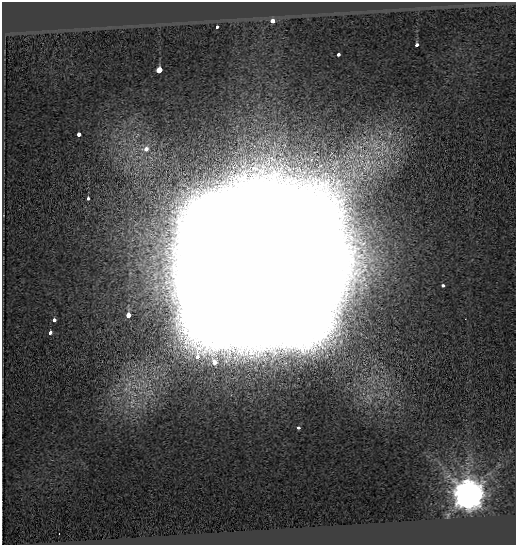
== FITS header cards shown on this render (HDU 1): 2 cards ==
NAXIS1  =                  514
NAXIS2  =                  543

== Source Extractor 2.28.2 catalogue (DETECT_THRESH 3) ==
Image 514 x 543 px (HDU 1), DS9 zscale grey, 1 PNG px = 1 image px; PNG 518 x 547 px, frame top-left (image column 1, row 543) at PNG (2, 2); no overlay
Background -0.255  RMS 0.2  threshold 0.588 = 3 sigma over >= 5 px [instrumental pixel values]
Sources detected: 21; all 21 listed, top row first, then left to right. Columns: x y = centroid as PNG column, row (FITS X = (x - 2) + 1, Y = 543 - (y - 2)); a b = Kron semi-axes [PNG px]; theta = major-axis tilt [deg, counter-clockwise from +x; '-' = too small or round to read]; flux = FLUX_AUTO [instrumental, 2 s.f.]
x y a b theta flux
272 21 4 3 - 5.7e+02
217 27 3 3 - 1.4e+02
417 45 3 3 - 1.3e+02
338 55 4 3 - 9.9e+01
159 70 4 3 - 3.7e+03
389 134 17 6 80 1.3e+02
78 135 4 3 - 1.8e+02
364 138 6 6 - 5.0e+01
146 149 4 4 - 2.5e+02
360 156 18 10 -14 3.1e+02
88 199 3 3 - 1.3e+02
256 273 57 55 48 6.5e+06
443 285 3 3 - 9.3e+01
128 315 4 3 - 4.6e+02
54 320 3 3 - 2.4e+02
50 332 4 3 - 1.8e+02
387 393 7 4 -71 2.7e+01
118 398 6 6 - 3.8e+01
132 401 14 9 55 1.7e+02
298 428 4 3 - 7.6e+01
468 495 10 9 - 3.2e+04